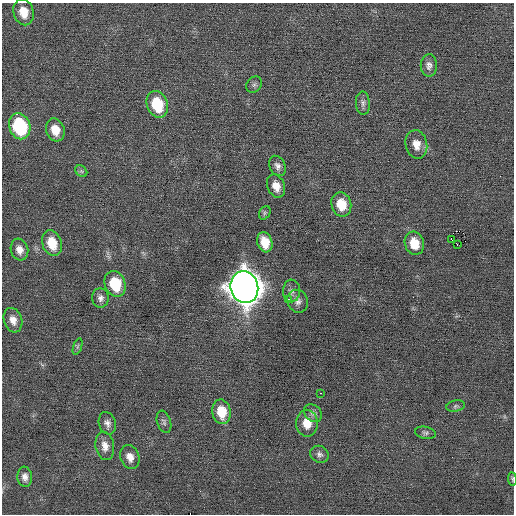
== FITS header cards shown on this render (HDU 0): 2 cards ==
NAXIS1  =                  512 / Axis length
NAXIS2  =                  512 / Axis length

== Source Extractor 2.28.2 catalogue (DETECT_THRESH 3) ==
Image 512 x 512 px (HDU 0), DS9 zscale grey, 1 PNG px = 1 image px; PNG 516 x 516 px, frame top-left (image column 1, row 512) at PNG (2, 3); each listed source drawn as its Kron ellipse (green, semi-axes under 4 px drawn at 4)
Background 0.0242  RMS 0.68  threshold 2.03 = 3 sigma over >= 5 px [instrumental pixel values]
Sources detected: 40; all 40 listed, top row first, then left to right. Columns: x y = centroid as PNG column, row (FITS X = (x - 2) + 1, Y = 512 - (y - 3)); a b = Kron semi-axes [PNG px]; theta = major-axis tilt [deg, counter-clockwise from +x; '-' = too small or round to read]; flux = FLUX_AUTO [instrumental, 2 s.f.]
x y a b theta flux
24 12 13 10 -75 690
429 65 11 8 -89 220
254 85 9 7 51 120
363 103 11 7 -86 170
157 104 14 10 -69 1900
20 126 13 10 -70 3600
55 130 11 9 -71 670
416 144 14 10 -78 530
277 166 11 7 -63 210
81 171 7 5 -44 100
276 186 12 8 -68 470
341 204 12 10 -75 950
265 213 7 5 61 97
451 239 3 2 - 610
265 242 10 7 -72 820
52 243 13 9 -71 970
414 243 12 9 -74 850
457 245 3 2 - 71
19 250 11 8 -72 350
115 284 13 10 -70 1700
244 287 16 14 -74 83000
292 291 11 8 88 210
100 298 10 8 -84 220
288 299 2 2 - 390
298 301 12 10 -65 240
13 320 12 9 -73 390
77 347 9 4 71 84
321 393 3 2 - 160
456 406 9 5 10 110
221 412 12 9 -79 1000
313 413 10 8 -42 180
164 422 11 7 -72 140
107 423 11 8 -73 240
307 423 13 11 -88 690
425 433 10 6 -11 120
105 446 14 9 -79 390
319 454 10 8 -33 170
130 457 12 9 -69 380
25 477 10 7 -85 260
512 479 7 3 -82 57
At the frame edge (FLAGS 8, measured only in part): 1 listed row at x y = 512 479